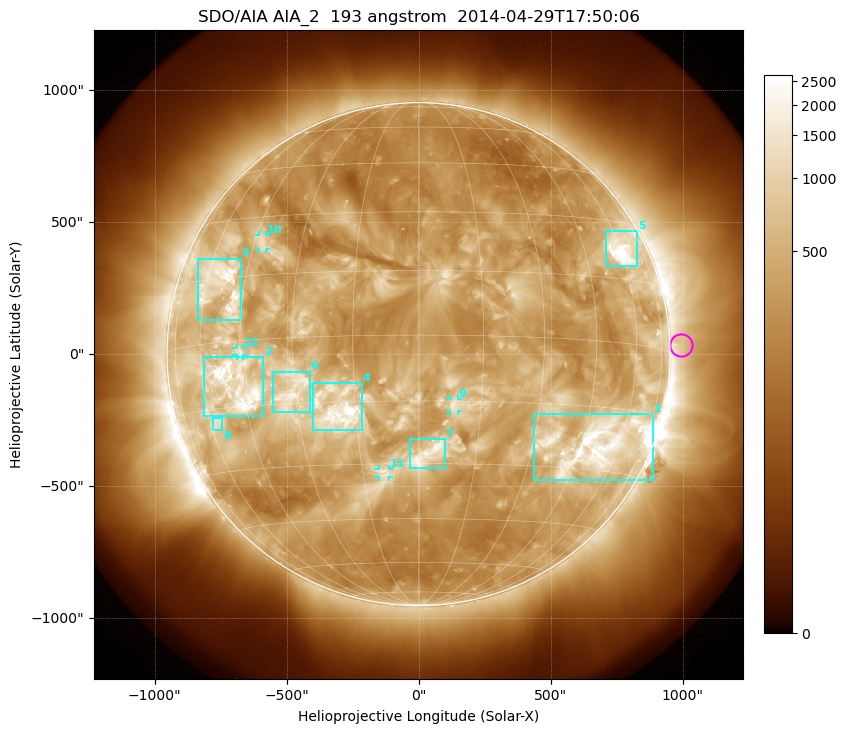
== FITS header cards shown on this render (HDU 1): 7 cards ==
TELESCOP= 'SDO/AIA'
INSTRUME= 'AIA_2'
WAVELNTH=                  193
WAVEUNIT= 'angstrom'
DATE-OBS= '2014-04-29T17:50:06.84'
CTYPE1  = 'HPLN-TAN'
CTYPE2  = 'HPLT-TAN'

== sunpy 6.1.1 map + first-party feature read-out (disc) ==
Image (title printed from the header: SDO/AIA AIA_2  193 angstrom  2014-04-29T17:50:06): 1024 x 1024 px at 2.4 arcsec/px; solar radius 953 arcsec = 397 px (full disc in frame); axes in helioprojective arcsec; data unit not stated in the header (colour bar unlabelled)
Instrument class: DISC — disc imager (sunpy class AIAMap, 193 A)
Bright regions (active regions / flare kernels): reference = the median radial profile (limb darkening/brightening removed); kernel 9 px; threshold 5 sigma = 825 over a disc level ~320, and >= 1.15x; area >= 12 px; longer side >= 10 px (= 24 arcsec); searched inside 0.97 R_sun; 12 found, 12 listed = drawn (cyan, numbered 1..; 4 of them under ~33 arcsec drawn as corner ticks so the feature stays visible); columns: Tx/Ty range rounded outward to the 5 arcsec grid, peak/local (2 s.f.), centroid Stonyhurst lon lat
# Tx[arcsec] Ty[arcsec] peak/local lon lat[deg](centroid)
1 435..890 -475..-225 15 +51 -24
2 -815..-590 -235..-10 13 -47 -10
3 -835..-675 130..365 9.4 -54 +13
4 -400..-215 -285..-110 8 -19 -17
5 710..830 330..465 16 +60 +22
6 -555..-410 -220..-65 4.5 -31 -12
7 -30..100 -430..-320 5.4 +2 -28
8 -780..-745 -285..-240 4.5 -57 -18
9 120..150 -215..-170 4.8 +9 -16
10 -605..-575 395..450 4.7 -42 +23
11 -150..-110 -465..-435 3.5 -9 -32
12 -690..-665 -5..25 4.4 -45 -3
Off-limb structures (1.02-1.3 R_sun): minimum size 162 px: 2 found; the strongest spans PA ~215..305 deg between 1.02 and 1.3 R_sun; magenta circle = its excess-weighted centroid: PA ~270 deg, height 1.04 R_sun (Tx ~990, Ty ~35 arcsec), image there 1.5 x the reference